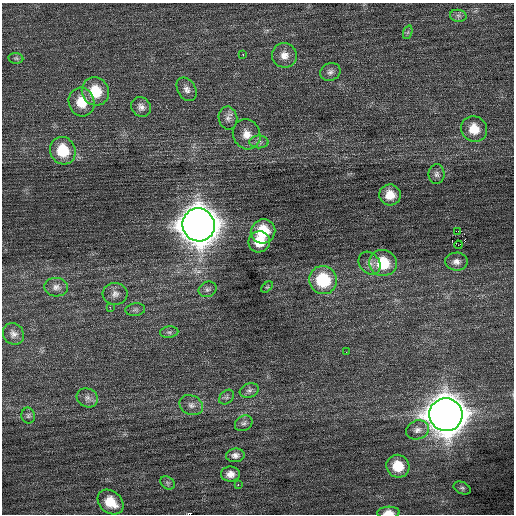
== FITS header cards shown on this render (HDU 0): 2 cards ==
NAXIS1  =                  512 / Axis length
NAXIS2  =                  512 / Axis length

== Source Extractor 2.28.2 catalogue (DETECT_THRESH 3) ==
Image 512 x 512 px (HDU 0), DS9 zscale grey, 1 PNG px = 1 image px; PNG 516 x 516 px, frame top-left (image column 1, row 512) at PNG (2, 3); each listed source drawn as its Kron ellipse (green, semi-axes under 4 px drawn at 4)
Background 0.182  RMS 0.71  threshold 2.12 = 3 sigma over >= 5 px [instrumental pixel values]
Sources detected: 51; all 51 listed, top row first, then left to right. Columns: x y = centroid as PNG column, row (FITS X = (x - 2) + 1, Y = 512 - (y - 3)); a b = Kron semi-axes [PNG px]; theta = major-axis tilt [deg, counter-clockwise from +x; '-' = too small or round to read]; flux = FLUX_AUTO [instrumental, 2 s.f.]
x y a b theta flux
458 16 8 6 -8 160
408 32 7 4 71 97
243 54 3 2 - 170
284 55 12 12 - 460
16 58 7 5 -7 96
330 72 10 8 22 210
187 89 13 9 -58 270
95 91 14 13 - 1400
82 102 14 13 - 1000
141 107 10 9 - 250
228 118 11 9 -81 270
474 129 13 12 - 860
247 134 15 13 -65 580
259 142 9 6 -1 180
63 151 14 12 -64 1600
436 174 10 8 89 180
390 195 11 10 - 740
199 225 17 16 - 110000
263 231 12 12 - 1600
458 231 2 2 - 1000
259 242 11 10 - 920
458 245 4 2 - 580
456 262 11 9 1 280
369 263 12 10 -51 300
383 263 14 13 - 1700
323 280 14 13 - 2600
56 287 11 9 -6 270
267 287 7 4 43 69
207 289 9 7 23 150
115 294 12 11 - 300
110 307 2 2 - 390
135 310 10 6 7 140
169 332 9 5 7 130
13 334 11 10 - 240
346 352 3 2 - 47
249 390 10 7 19 170
226 397 8 6 44 120
87 398 11 9 -25 280
191 405 12 9 -26 290
446 415 17 16 - 110000
28 416 8 7 - 120
244 423 9 7 33 160
417 430 12 9 21 300
235 455 9 6 6 220
398 466 12 11 - 1000
230 474 9 7 0 340
167 483 8 6 -36 130
238 485 3 2 - 540
462 488 9 6 -24 110
111 502 14 11 -41 1000
388 513 11 6 2 400
At the frame edge (FLAGS 8, measured only in part): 1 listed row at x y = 388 513